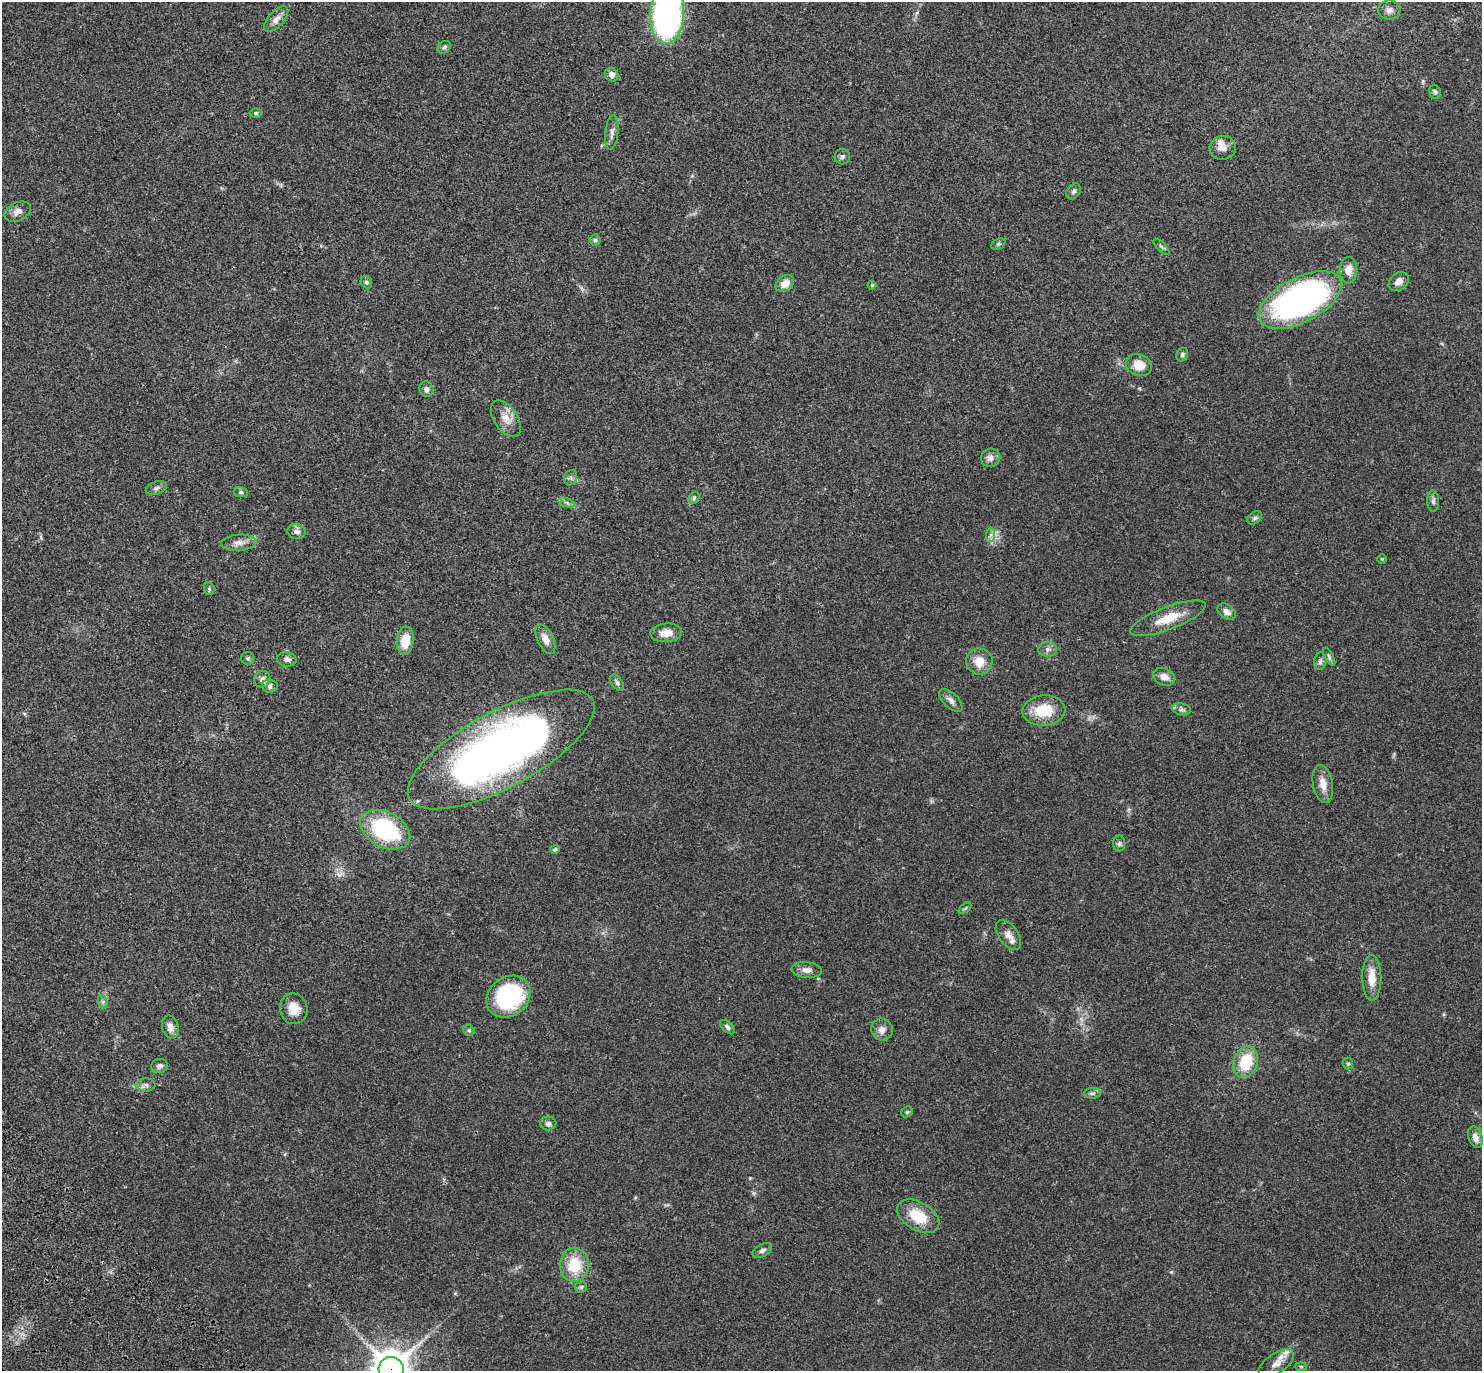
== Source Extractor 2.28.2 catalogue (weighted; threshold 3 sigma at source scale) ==
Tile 7 of 4 x 4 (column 3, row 2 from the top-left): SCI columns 3057-4536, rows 2983-4351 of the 6116 x 6106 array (HDU 1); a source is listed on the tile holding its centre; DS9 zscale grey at full resolution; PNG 1484 x 1373 px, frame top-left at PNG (2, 2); each listed source drawn as its Kron ellipse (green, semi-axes under 4 px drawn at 4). Shown black and unused: <1% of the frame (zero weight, under 3 of 4 exposures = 6% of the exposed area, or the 3 px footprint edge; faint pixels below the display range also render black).
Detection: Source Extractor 2.28.2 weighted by HDU 2 'WHT'; one run over the whole footprint, this tile lists its part. Background 0.0515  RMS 0.0053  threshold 0.0238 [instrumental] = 3 sigma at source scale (4.5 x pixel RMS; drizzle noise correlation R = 1.50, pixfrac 1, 0.05/0.05 arcsec/px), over >= 5 px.
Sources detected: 90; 3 inside a brighter listed object's ellipse — not listed separately; the other 87 listed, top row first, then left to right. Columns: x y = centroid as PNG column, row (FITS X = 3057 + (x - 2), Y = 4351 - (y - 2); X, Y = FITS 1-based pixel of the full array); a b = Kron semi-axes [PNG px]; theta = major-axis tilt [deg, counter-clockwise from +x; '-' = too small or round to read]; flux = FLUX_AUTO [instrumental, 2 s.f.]
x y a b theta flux
1389 10 11 9 0 2.5
667 14 30 17 87 140
276 19 16 7 48 3.4
444 47 7 5 39 1.2
612 75 7 6 - 2.7
1435 92 7 5 -72 1.1
256 113 6 5 - 0.86
612 133 17 6 84 2.5
1223 148 13 12 - 4.2
842 157 8 7 - 1.3
1074 191 9 6 57 1.2
18 212 14 9 26 3.1
595 240 5 5 - 0.86
998 244 8 5 25 0.9
1161 247 10 4 -45 1
1348 270 13 8 89 5.1
366 282 6 5 - 1
1399 282 11 8 39 3.1
785 284 10 7 36 4.7
872 285 4 4 - 0.83
1300 300 45 22 27 160
1182 355 7 5 61 0.98
1139 365 13 10 -20 7.4
426 389 7 7 - 2.1
506 418 20 12 -56 6.1
991 458 9 9 - 2.8
570 478 8 6 71 1.4
156 488 11 6 20 1.6
241 492 7 5 -4 0.92
694 498 6 5 - 0.91
1433 501 11 6 -89 1.6
566 502 8 3 -19 1.1
1255 518 8 5 40 1.1
297 531 9 7 -14 2.1
991 535 7 4 88 1.4
239 543 18 8 4 3.5
1382 559 4 4 - 0.56
209 589 6 5 - 0.86
1227 612 10 7 -36 2.7
1168 618 40 11 21 12
666 633 16 9 5 5
545 639 16 8 -64 4.1
405 641 14 8 83 9.6
1048 649 9 7 4 1.9
1329 657 10 4 -61 1
248 658 6 6 - 1
287 659 10 7 -8 1.9
979 661 13 13 - 7.3
1320 661 9 6 81 1.4
1164 677 11 8 -23 3.8
262 679 8 7 - 2.2
617 682 9 5 -53 1.4
270 686 8 6 -4 1.4
951 700 14 7 -44 2.4
1182 709 9 6 -10 1.4
1044 710 21 15 3 15
501 749 104 38 28 330
1323 784 19 10 -80 5.5
385 830 26 17 -27 44
1119 843 8 6 89 1.3
555 849 5 4 - 1.1
965 908 7 3 37 0.69
1008 935 17 9 -54 3.8
807 970 15 8 -5 3.1
1372 978 23 9 -89 7.2
508 997 23 19 37 57
103 1002 7 4 -72 1.1
294 1009 15 14 - 6.4
170 1027 12 8 -74 3.4
727 1027 9 5 -45 1.4
469 1030 6 5 - 0.89
882 1030 11 10 - 3.3
1246 1062 16 11 71 18
1348 1063 6 5 - 0.76
159 1066 8 7 - 1.6
146 1085 10 6 5 1.7
1092 1093 8 5 -2 1.2
907 1112 6 5 - 0.73
548 1124 8 7 - 1.5
1475 1137 11 7 -73 3
918 1216 23 14 -30 14
762 1251 10 6 32 1.7
574 1265 17 14 87 16
581 1287 6 6 - 0.99
1276 1363 20 9 34 4.3
1301 1367 5 3 - 0.59
391 1369 12 12 - 1100
Overlapping masked pixels (flux is a lower limit): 2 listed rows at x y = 501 749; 391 1369
Isophote crosses this tile's border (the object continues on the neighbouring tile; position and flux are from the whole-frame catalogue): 2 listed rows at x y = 667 14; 391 1369